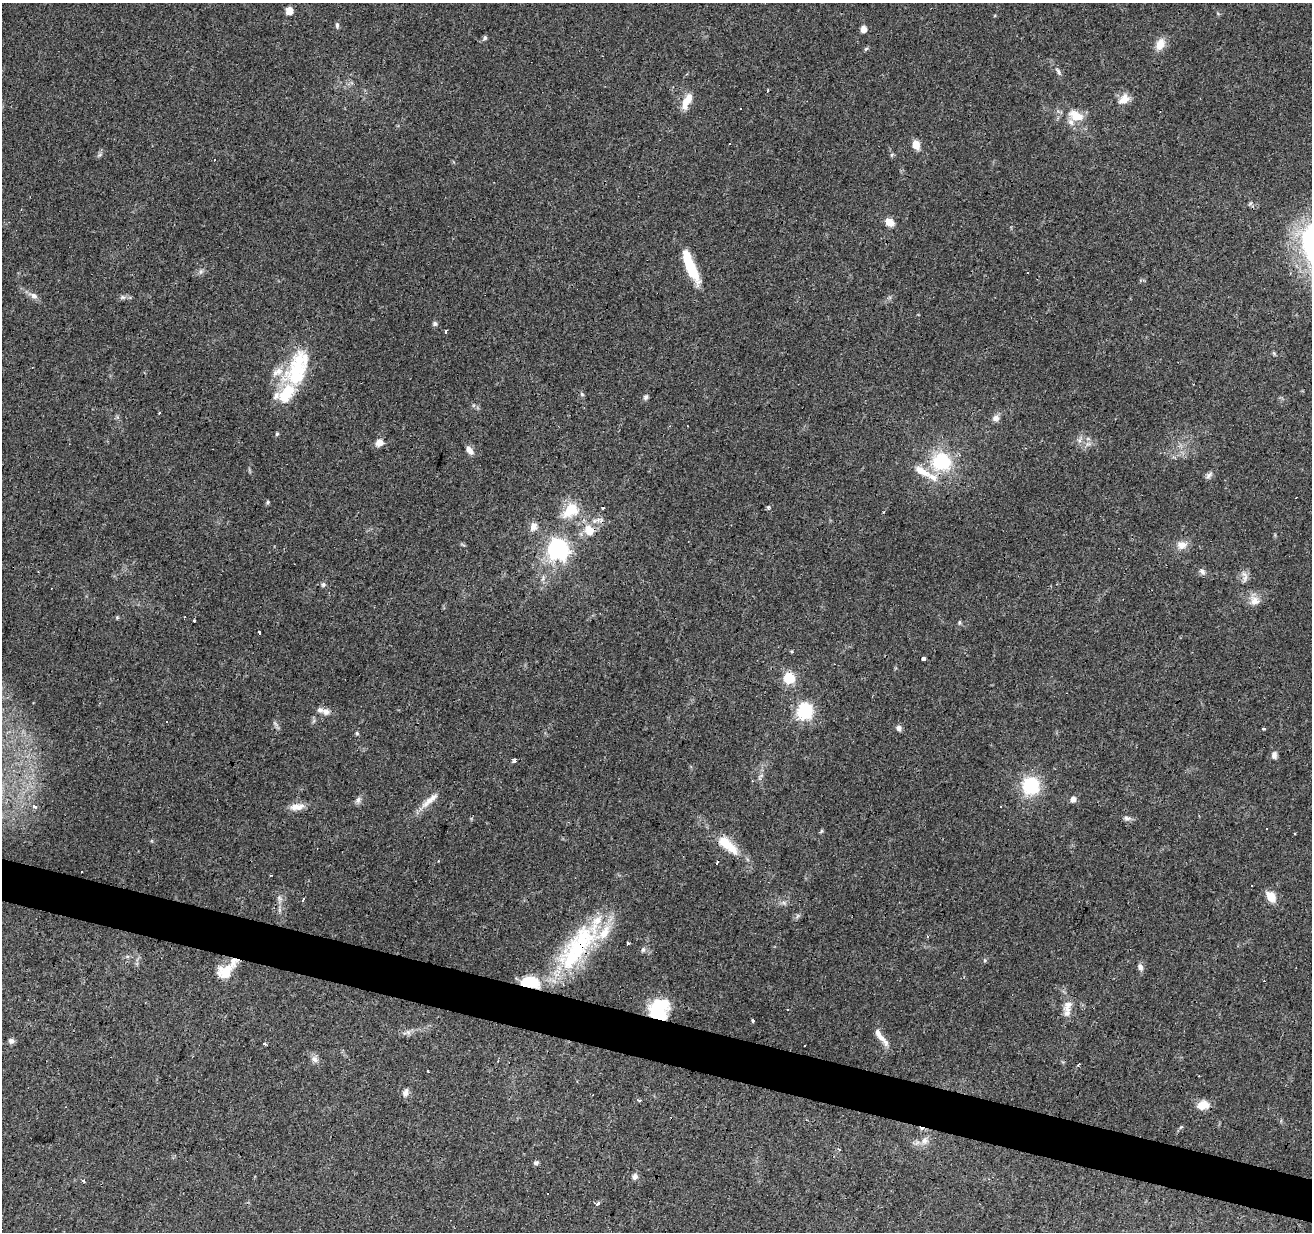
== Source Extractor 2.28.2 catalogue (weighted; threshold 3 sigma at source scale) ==
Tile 6 of 4 x 4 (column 2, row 2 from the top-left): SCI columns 1311-2620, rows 2678-3907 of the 5245 x 5417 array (HDU 1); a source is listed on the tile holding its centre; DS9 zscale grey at full resolution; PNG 1314 x 1234 px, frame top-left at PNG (2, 3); no overlay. Shown black and unused: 4% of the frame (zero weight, under 3 of 4 exposures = <1% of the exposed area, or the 3 px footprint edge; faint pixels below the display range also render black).
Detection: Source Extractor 2.28.2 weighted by HDU 2 'WHT'; one run over the whole footprint, this tile lists its part. Background 0.0451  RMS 0.0046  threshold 0.0206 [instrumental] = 3 sigma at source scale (4.5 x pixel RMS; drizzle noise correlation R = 1.50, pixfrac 1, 0.0396/0.0396 arcsec/px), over >= 5 px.
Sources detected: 118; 5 inside a brighter object's white glare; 12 cosmic-ray / hot-pixel residue — not listed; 11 inside a brighter listed object's ellipse — not listed separately; the other 90 listed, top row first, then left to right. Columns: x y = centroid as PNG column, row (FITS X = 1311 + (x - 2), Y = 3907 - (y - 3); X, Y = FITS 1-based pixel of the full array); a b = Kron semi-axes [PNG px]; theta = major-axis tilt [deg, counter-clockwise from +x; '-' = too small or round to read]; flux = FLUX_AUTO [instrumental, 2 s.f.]
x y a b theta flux
289 11 5 5 - 7.8
337 25 7 5 -83 0.93
863 29 5 4 - 4.3
485 38 6 5 - 0.95
1160 44 16 10 66 4.8
1058 71 13 4 -58 1.3
767 91 3 3 - 1
1124 99 16 10 39 4.4
687 101 22 8 63 6.1
741 109 2 2 - 0.37
1076 115 21 12 -25 8
916 145 9 7 -69 4.7
215 159 3 3 - 1.3
889 222 11 8 -36 3.9
691 269 32 11 -65 14
1028 273 3 2 - 0.75
34 296 12 7 -31 2.4
122 297 8 6 0 1.2
435 323 6 5 - 1.1
446 331 4 3 - 16
296 370 39 23 28 23
582 394 7 4 -46 0.69
646 397 7 6 - 1.1
996 418 10 8 2 2
277 434 5 4 - 0.68
380 443 8 7 - 3.3
469 450 12 7 -54 2.8
941 462 20 18 -1 27
922 471 28 10 -30 7.7
1209 475 12 5 45 1.4
267 502 5 4 - 0.73
603 508 3 3 - 2.9
768 508 4 3 - 1
570 510 23 15 41 12
533 527 10 9 - 3.1
589 530 15 12 -56 7.2
1182 545 14 10 4 3.7
558 549 8 8 - 200
1202 571 10 6 -34 1.5
1245 576 18 7 -76 2.5
324 584 6 4 -70 0.8
1254 601 13 12 - 4.2
117 617 5 4 - 0.49
194 620 3 3 - 2.7
959 622 6 4 90 0.6
259 633 3 3 - 5
924 659 3 3 - 15
789 678 6 6 - 33
326 711 10 8 -5 2.5
805 711 7 7 - 90
899 728 7 6 - 1.6
1264 729 4 3 - 4.8
357 733 5 4 - 0.57
1274 755 9 6 88 1.9
514 761 3 3 - 3.8
1031 786 15 14 - 27
1073 799 5 5 - 2.6
358 800 10 6 75 1.5
430 800 32 7 40 5
34 807 3 3 - 3.4
295 807 15 9 12 4.1
1127 818 11 6 -10 1.6
821 831 6 4 71 0.55
727 844 33 12 -40 12
438 861 3 3 - 0.46
717 862 4 3 - 3.6
1271 896 10 7 -58 7.7
279 898 7 5 -48 1.1
303 899 4 3 - 5.3
628 943 3 2 - 0.91
579 947 45 28 69 38
643 949 7 6 - 1.1
1140 967 8 6 -65 1.9
226 971 23 15 20 8.5
530 982 17 10 -6 18
1068 1006 19 11 69 4.8
656 1013 23 10 -25 13
753 1021 3 3 - 2.5
881 1038 27 6 -47 4.1
11 1041 7 6 - 1.5
264 1044 3 3 - 2.9
315 1059 10 8 -46 2.1
405 1092 11 7 67 1.8
1202 1105 12 9 15 6.1
925 1140 10 10 - 2.9
537 1163 7 4 45 0.95
635 1176 8 7 - 1.8
83 1181 3 3 - 1.9
548 1193 3 3 - 1.2
598 1203 3 3 - 3.1
Overlapping masked pixels (flux is a lower limit): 4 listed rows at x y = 589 530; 579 947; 530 982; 656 1013